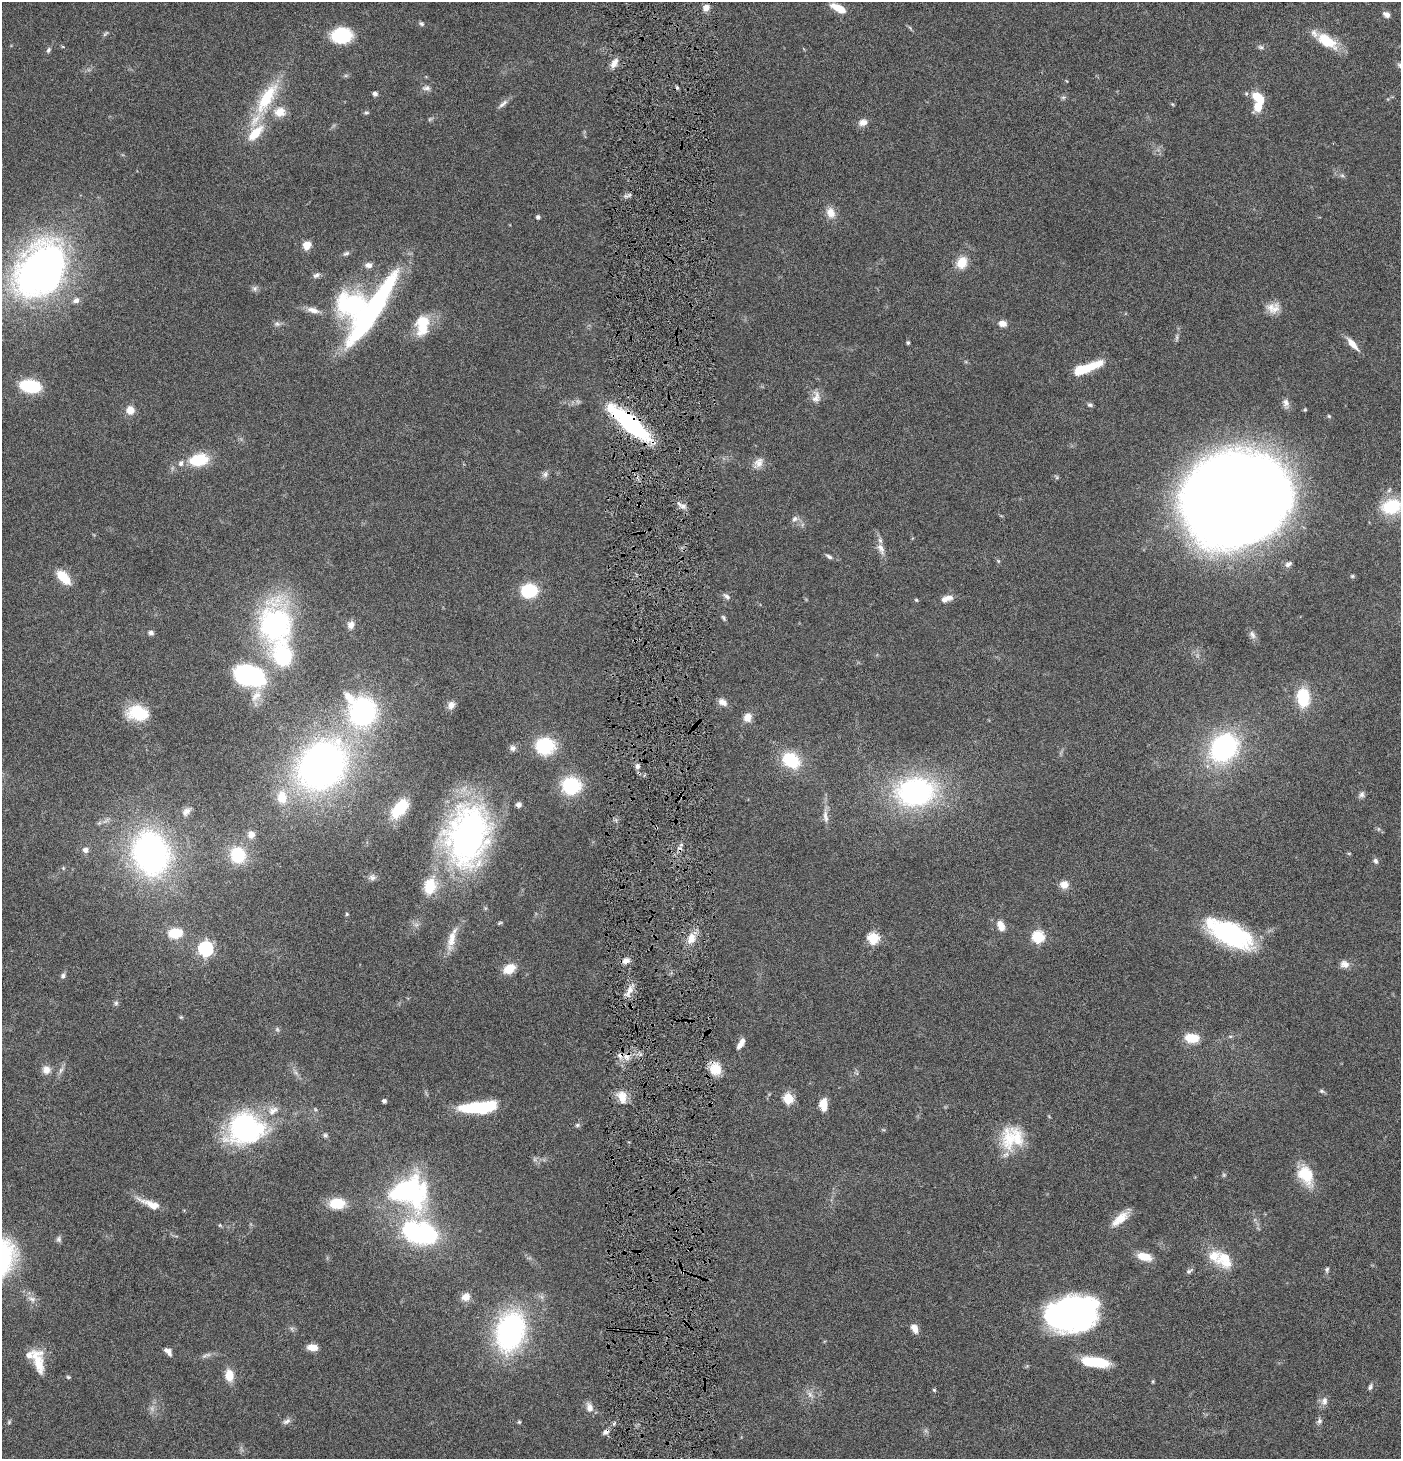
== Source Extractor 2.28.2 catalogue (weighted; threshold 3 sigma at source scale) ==
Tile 5 of 3 x 3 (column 2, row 2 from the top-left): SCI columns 1546-2944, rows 1457-2913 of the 4442 x 4371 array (HDU 1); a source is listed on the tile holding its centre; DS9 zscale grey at full resolution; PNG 1403 x 1461 px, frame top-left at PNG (2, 2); no overlay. Shown black and unused: <1% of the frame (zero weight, under 4 of 8 exposures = <1% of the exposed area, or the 3 px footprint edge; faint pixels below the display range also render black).
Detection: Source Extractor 2.28.2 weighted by HDU 2 'WHT'; one run over the whole footprint, this tile lists its part. Background 0.0678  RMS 0.0042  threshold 0.0172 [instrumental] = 3 sigma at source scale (4.09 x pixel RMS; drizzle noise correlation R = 1.36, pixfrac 0.8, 0.05/0.05 arcsec/px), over >= 5 px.
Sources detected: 196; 4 too faint to see at this stretch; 3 inside a brighter object's white glare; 3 cosmic-ray / hot-pixel residue — not listed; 15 inside a brighter listed object's ellipse — not listed separately; the other 171 listed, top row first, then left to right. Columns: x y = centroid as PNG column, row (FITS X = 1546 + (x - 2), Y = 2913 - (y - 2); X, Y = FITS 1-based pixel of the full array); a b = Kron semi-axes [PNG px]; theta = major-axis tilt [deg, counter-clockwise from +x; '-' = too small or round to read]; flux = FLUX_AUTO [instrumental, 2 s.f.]
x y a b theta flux
706 8 8 6 65 2.8
839 8 17 7 -26 6.6
1386 14 9 6 -31 1.7
421 24 7 5 -38 0.78
105 34 10 4 45 0.72
341 35 18 14 0 23
1326 41 26 13 -34 12
63 47 5 3 - 0.37
1261 47 8 5 -26 0.91
48 50 7 5 64 0.85
614 63 12 7 55 3
427 88 11 7 0 1.7
375 94 6 5 - 1.1
1063 97 7 4 1 0.69
1257 97 15 9 -34 7.5
267 98 45 16 60 22
503 104 16 5 41 1.7
1172 104 5 4 - 0.4
280 112 16 14 5 5.5
366 113 7 4 5 0.63
430 119 6 5 - 0.61
863 122 11 8 18 2.5
1342 175 7 4 -1 0.71
831 213 13 10 -70 4.1
538 217 4 4 - 1.2
307 245 8 7 - 5
346 253 9 5 25 1
962 262 14 11 68 6.4
368 265 9 7 10 1.8
41 269 61 42 54 170
316 275 10 6 29 1.3
255 288 8 7 - 1.2
76 300 9 7 28 1.6
1271 307 15 14 - 3.8
373 309 90 19 56 67
313 310 18 8 -14 3.1
1002 323 9 7 -7 2.8
277 324 8 7 - 1.2
422 325 27 16 84 11
908 343 4 3 - 0.68
1352 344 18 7 -48 4.1
1087 368 35 9 20 14
30 386 14 8 -9 32
816 397 17 10 79 3.2
1286 403 12 8 -80 1.9
1090 405 7 5 -11 0.83
130 410 9 9 - 3.8
629 423 43 12 -41 54
199 460 21 13 10 14
758 463 17 11 51 3.2
545 474 9 7 47 1.3
1236 500 79 69 22 960
683 506 9 5 0 1.6
1391 506 22 16 12 18
795 519 9 7 57 1.5
881 548 18 8 -65 3.2
829 556 10 5 -31 1.1
1288 564 8 6 34 1.4
1352 576 5 5 - 0.58
63 577 19 10 -47 8.2
529 591 12 10 2 23
727 596 11 5 -41 1.2
946 599 16 7 18 3.1
916 600 5 4 - 0.43
724 618 9 5 -59 0.78
275 624 47 35 -88 82
351 625 11 9 76 2.3
151 633 7 5 -14 1
1252 635 12 6 -66 1.5
249 676 31 20 -16 57
1303 697 22 15 -84 14
723 702 12 8 -31 2.4
451 705 10 8 61 2.4
363 711 26 24 80 72
138 713 25 17 -9 14
748 717 9 8 - 4
545 746 22 19 -1 17
513 748 8 8 - 1.4
1224 748 31 25 47 57
791 760 13 10 -35 24
322 765 48 39 51 190
637 766 7 6 - 1.5
571 786 18 16 3 24
915 792 34 25 7 84
1362 794 9 7 55 1.3
282 797 15 11 -83 7.6
518 805 6 6 - 1.3
400 809 28 15 50 12
186 812 14 9 41 2.4
825 816 20 7 -82 2.8
251 834 9 9 - 2.5
467 836 64 43 79 130
85 850 7 7 - 1.6
151 853 36 29 -75 140
1349 853 5 3 - 0.39
238 855 14 13 - 17
1376 861 8 6 -66 1.1
372 877 9 8 - 1.5
1064 885 10 9 - 3.3
430 886 16 12 77 12
347 914 5 4 - 0.46
499 923 8 4 27 0.57
1001 926 13 8 -69 3.8
175 933 13 9 6 11
1230 934 45 20 -27 58
1038 937 6 6 - 42
691 938 14 9 74 4.8
873 938 6 6 - 34
451 939 32 10 77 6.1
205 949 6 6 - 89
626 961 8 7 - 2.3
1344 964 11 9 -10 2.4
509 969 13 9 30 6.6
63 976 7 6 - 0.96
629 991 17 7 65 3.2
116 1003 6 6 - 0.78
181 1017 5 4 - 0.47
277 1029 7 5 -56 0.74
1192 1038 17 11 -5 6.6
740 1044 11 6 53 2.3
716 1069 12 12 - 8.1
46 1070 11 10 - 2.8
61 1070 9 6 60 1.3
1322 1091 7 5 -26 0.74
622 1097 16 10 -82 4.8
788 1098 6 5 - 26
384 1101 4 4 - 1.3
823 1104 13 8 -87 5.7
478 1107 32 9 5 33
315 1109 6 4 -71 0.44
243 1125 36 29 37 65
577 1125 5 5 - 0.7
325 1135 6 6 - 0.76
1009 1139 38 22 -87 15
1224 1175 6 5 - 0.57
1306 1175 26 16 -64 12
408 1192 35 28 -7 78
337 1203 15 10 0 10
150 1204 31 8 -23 5.4
1120 1219 24 9 39 6.1
220 1225 6 5 - 0.49
676 1229 2 2 - 0.35
420 1232 30 18 -16 69
59 1239 8 7 - 1
1214 1256 24 20 -20 8.9
1144 1257 17 9 -15 5.8
1327 1270 7 5 89 0.85
1189 1271 9 5 33 0.88
466 1297 10 9 - 3.3
32 1299 12 8 -25 2.4
1071 1314 44 29 10 130
915 1329 11 7 -58 2.9
510 1331 36 24 73 83
312 1347 11 7 -6 3.9
168 1351 11 6 -45 1.9
206 1355 16 5 20 1.5
38 1361 33 13 -77 9.3
1098 1362 21 10 -11 15
229 1375 12 9 -83 6.1
68 1377 6 4 -4 0.52
1153 1381 5 3 - 0.39
1370 1387 8 6 65 1
934 1390 4 4 - 0.51
810 1395 11 7 -50 1.9
1324 1401 12 9 82 2.2
589 1407 14 9 -72 2.8
286 1421 12 6 28 1.4
1319 1421 8 6 67 1.1
9 1422 6 5 - 0.58
519 1422 5 5 - 0.55
606 1432 9 5 32 1.5
Overlapping masked pixels (flux is a lower limit): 3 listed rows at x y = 629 423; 676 1229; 606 1432
Isophote crosses this tile's border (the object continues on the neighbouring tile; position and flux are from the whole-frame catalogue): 1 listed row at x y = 1391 506